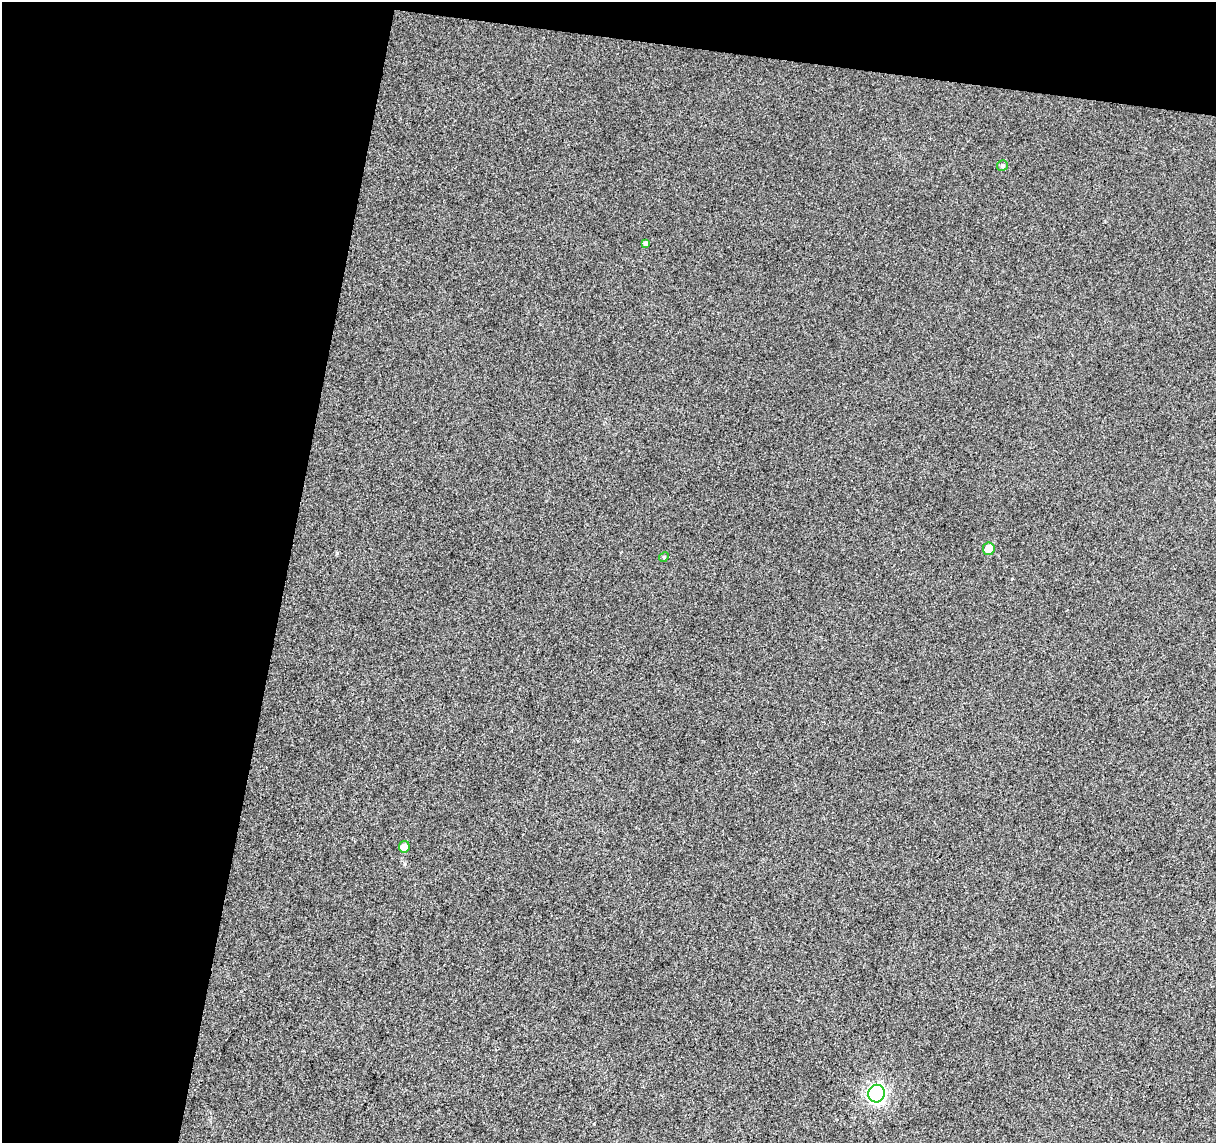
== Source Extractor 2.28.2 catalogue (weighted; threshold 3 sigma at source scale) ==
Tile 1 of 2 x 2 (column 1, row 1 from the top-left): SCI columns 1-1214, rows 1269-2409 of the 2429 x 2522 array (HDU 1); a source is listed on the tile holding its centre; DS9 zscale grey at full resolution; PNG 1218 x 1145 px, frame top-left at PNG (2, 2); each listed source drawn as its Kron ellipse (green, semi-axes under 4 px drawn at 4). Shown black and unused: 27% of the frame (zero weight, under 3 of 4 exposures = <1% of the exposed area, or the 3 px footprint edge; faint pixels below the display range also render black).
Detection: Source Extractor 2.28.2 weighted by HDU 2 'WHT'; one run over the whole footprint, this tile lists its part. Background 0.0124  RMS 0.011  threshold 0.0494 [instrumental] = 3 sigma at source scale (4.5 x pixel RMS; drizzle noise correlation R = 1.50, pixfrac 1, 0.0396/0.0396 arcsec/px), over >= 5 px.
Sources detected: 6; all 6 listed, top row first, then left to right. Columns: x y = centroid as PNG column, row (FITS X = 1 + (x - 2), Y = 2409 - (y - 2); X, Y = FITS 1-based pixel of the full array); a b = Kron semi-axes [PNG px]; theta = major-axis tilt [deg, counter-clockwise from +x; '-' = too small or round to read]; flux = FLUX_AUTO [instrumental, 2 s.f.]
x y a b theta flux
1002 166 5 5 - 2.8
645 243 4 4 - 2.2
989 549 6 6 - 15
664 557 5 4 - 1.4
404 847 6 5 - 6.2
877 1094 9 8 - 340